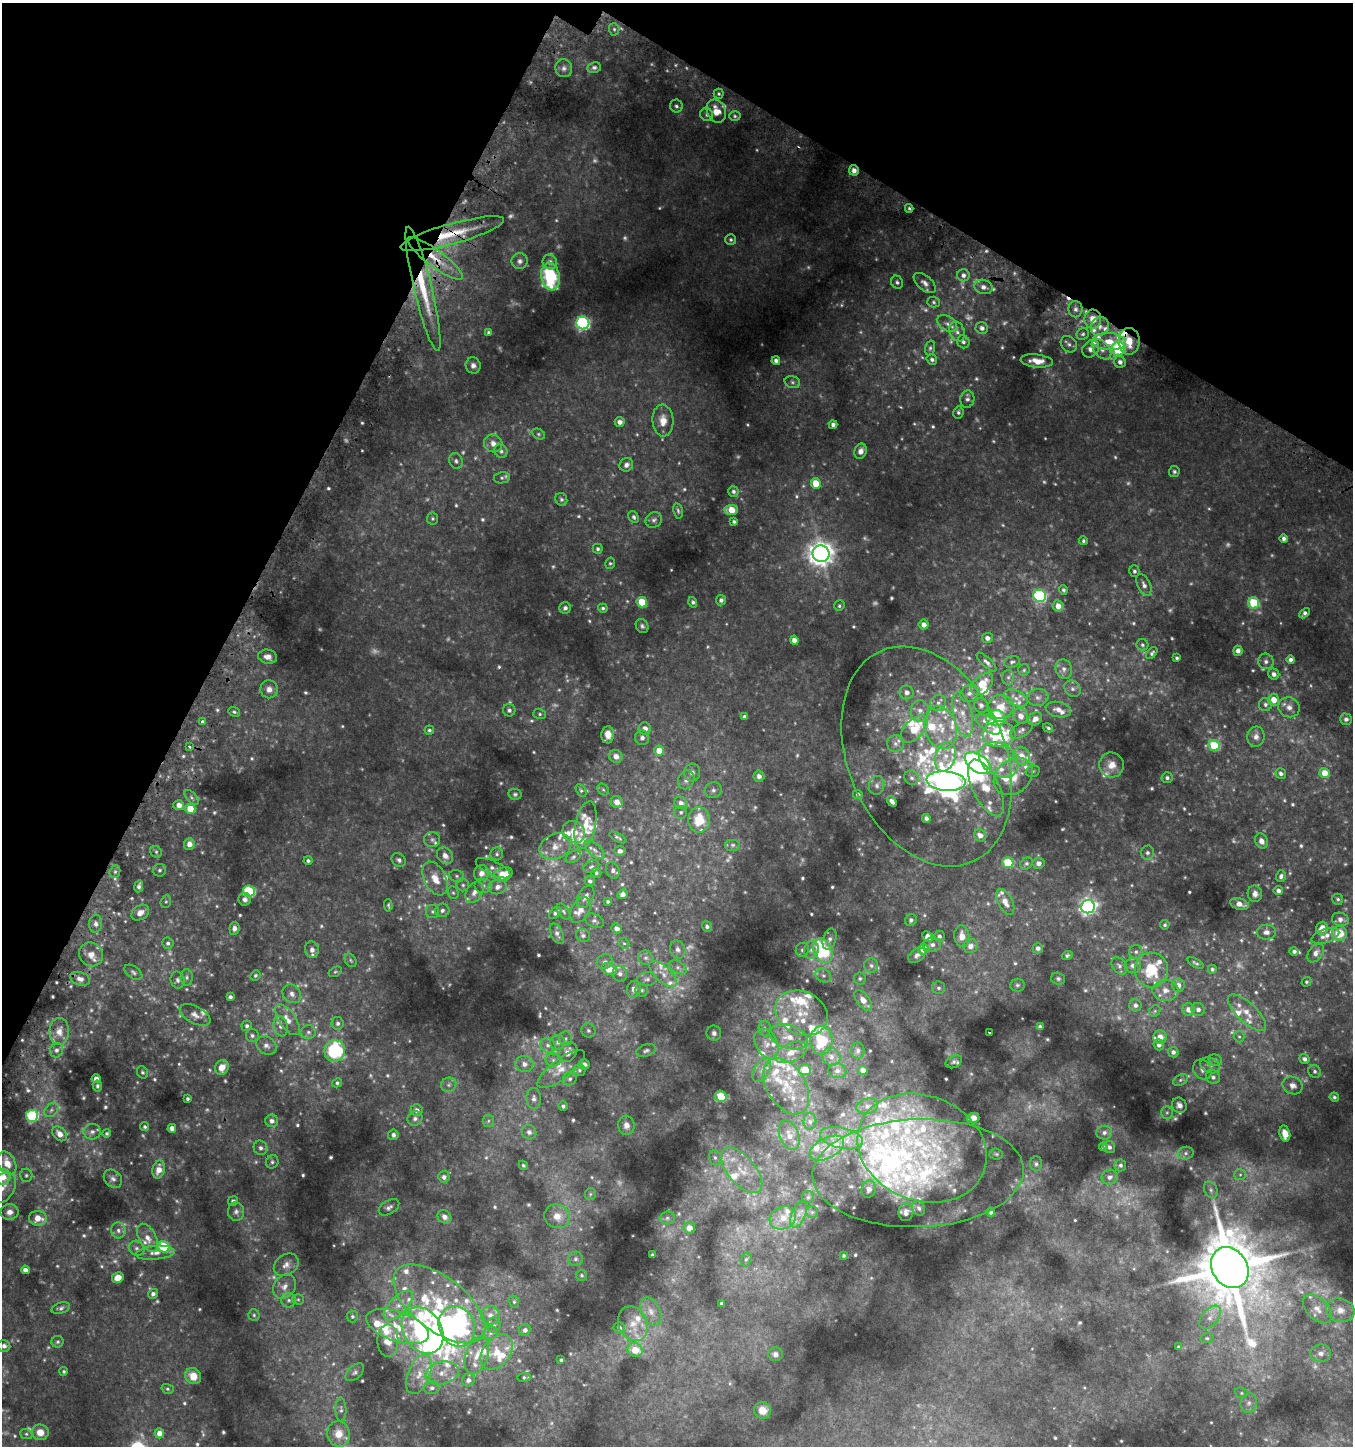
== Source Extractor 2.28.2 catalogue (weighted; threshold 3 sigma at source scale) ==
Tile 2 of 4 x 4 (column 2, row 1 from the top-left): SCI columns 1605-2955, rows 4381-5824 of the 5980 x 5884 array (HDU 1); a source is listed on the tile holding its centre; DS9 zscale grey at full resolution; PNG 1355 x 1448 px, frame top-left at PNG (2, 3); each listed source drawn as its Kron ellipse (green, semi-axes under 4 px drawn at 4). Shown black and unused: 24% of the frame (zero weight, under 2 of 3 exposures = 3% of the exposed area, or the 3 px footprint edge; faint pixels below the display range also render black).
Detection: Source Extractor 2.28.2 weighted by HDU 2 'WHT'; one run over the whole footprint, this tile lists its part. Background 0.0934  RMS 0.011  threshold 0.048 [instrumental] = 3 sigma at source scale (4.5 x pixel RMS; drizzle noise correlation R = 1.50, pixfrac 1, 0.0396/0.0396 arcsec/px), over >= 5 px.
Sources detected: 972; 167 too faint to see at this stretch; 11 inside a brighter object's white glare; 2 cosmic-ray / hot-pixel residue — neither listed nor drawn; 125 inside a brighter listed object's ellipse — not listed separately; of the other 667, all 500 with FLUX_AUTO >= 1.72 (the completeness limit of this list) listed and drawn (167 fainter detections not listed), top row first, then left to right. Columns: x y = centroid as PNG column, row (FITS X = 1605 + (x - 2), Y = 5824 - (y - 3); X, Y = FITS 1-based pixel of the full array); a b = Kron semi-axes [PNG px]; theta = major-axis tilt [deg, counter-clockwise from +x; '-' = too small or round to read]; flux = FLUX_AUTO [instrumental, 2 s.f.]
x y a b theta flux
614 29 6 5 - 2.1
564 68 9 8 - 4.8
594 68 7 5 12 2.6
719 94 5 5 - 1.8
676 106 6 6 - 2.9
716 111 12 9 -63 16
707 115 7 6 - 2.7
735 116 6 5 - 1.9
854 170 5 5 - 6.1
909 208 4 3 - 1.9
452 234 53 10 15 40
731 240 5 5 - 2.3
435 258 34 8 -36 28
520 261 8 8 - 4.1
550 262 7 7 - 5.3
963 275 6 6 - 4.2
550 276 14 9 -79 90
897 282 7 5 -58 2.6
925 283 13 7 -41 6.5
983 287 9 7 -19 6
423 289 64 9 -76 52
934 302 6 5 - 2.4
1075 309 8 7 - 4.4
1093 319 9 8 - 14
583 323 6 6 - 230
947 323 11 7 -33 5.6
1100 326 10 8 57 7
982 328 6 6 - 4.7
957 332 10 7 -69 5.7
489 333 4 4 - 2.5
1083 334 6 5 - 2.4
1109 341 17 8 -3 16
1129 341 13 10 -89 20
963 342 6 6 - 3
1069 344 9 7 -48 4
930 348 7 4 75 2.1
1091 349 9 7 48 5.8
1101 349 12 7 -48 7.2
1118 349 7 6 - 83
932 359 6 5 - 2.9
776 361 4 4 - 3.7
1037 361 16 6 -6 13
1120 362 6 5 - 4.6
473 365 8 7 - 4.7
792 382 8 6 -16 2.6
967 399 9 7 80 3.6
958 412 6 5 - 2.5
663 420 16 10 -86 14
620 422 5 5 - 5.3
833 425 4 4 - 3.9
538 434 7 5 -27 1.9
493 443 9 8 - 8.4
501 451 7 6 - 3.2
860 451 8 6 68 6.8
456 461 8 6 -67 3.2
626 465 7 6 - 4.4
1174 472 5 5 - 2.1
502 478 8 5 9 2.6
816 483 5 5 - 26
733 491 5 5 - 2.7
561 499 7 5 -61 2.4
731 510 7 5 5 19
678 511 8 5 -79 2.1
634 517 6 4 -58 2.3
432 518 6 5 - 1.9
654 520 8 7 - 3.4
734 521 4 3 - 2.2
1284 538 4 4 - 3.8
1083 541 4 4 - 1.9
598 549 5 5 - 2.4
821 554 8 8 - 1100
610 563 6 4 75 1.7
1134 571 6 5 - 2.5
1144 585 12 6 -66 5.4
1063 590 5 4 - 2.2
1040 596 6 6 - 170
721 600 5 5 - 3.2
642 602 5 5 - 35
693 602 5 4 - 2.3
1254 603 6 5 - 64
839 606 5 5 - 2
1058 606 5 5 - 9.5
565 608 6 5 - 3
603 608 5 4 - 2.1
1304 613 6 4 46 3.5
924 625 5 5 - 7
642 626 7 6 - 2.8
987 638 5 5 - 5
794 640 4 4 - 6.9
1142 645 6 6 - 2.2
1238 651 5 5 - 5.3
1152 653 7 4 49 2.4
268 657 9 7 -11 7.3
1177 658 3 3 - 1.9
1291 660 4 4 - 4.6
1266 661 8 7 - 4.3
986 662 13 4 -43 3.8
1012 662 8 5 18 2.7
1064 669 10 8 -75 5.8
1024 670 6 5 - 2
1274 674 6 5 - 4.9
1008 677 7 6 - 3
982 684 13 8 46 18
269 689 9 8 - 7.5
1072 689 9 7 -45 4.4
907 692 7 7 - 5.2
969 693 9 8 - 5.3
1038 697 10 8 9 5.7
1016 698 12 7 -26 7.4
1274 700 6 5 - 14
938 703 8 7 - 4.6
1265 704 6 6 - 3.4
981 705 7 6 - 3.5
1001 707 13 12 - 20
1289 707 11 10 - 7.7
509 710 6 6 - 3
1058 710 13 7 -12 8.2
920 711 11 9 82 7.2
234 712 6 4 -26 2.1
540 714 6 5 - 2.1
963 714 22 9 -77 16
1020 716 8 7 - 9.2
745 717 4 4 - 3.9
996 718 9 8 - 60
1035 719 7 6 - 7.4
1346 719 6 5 - 2.9
202 721 3 3 - 3.5
989 724 14 7 -35 10
941 728 22 16 -74 30
1048 728 5 3 - 2
645 729 6 6 - 7.4
914 729 17 9 45 33
429 730 5 4 - 2.2
1021 730 12 6 31 4.3
999 734 16 13 4 82
608 735 8 6 87 9.8
1256 736 10 8 79 6.4
642 738 7 7 - 4.5
895 743 8 8 - 5
1214 746 6 5 - 62
189 747 3 2 - 2.1
659 751 5 5 - 15
616 756 7 6 - 7.3
927 756 115 78 -66 290
1021 756 9 8 - 12
945 757 15 10 71 15
999 760 21 16 -35 28
978 763 15 8 -34 310
1111 765 12 12 - 12
1033 771 7 5 15 2.1
692 773 9 8 - 4.7
1325 773 5 5 - 14
1281 774 5 5 - 3.6
759 776 6 5 - 5.4
1013 776 21 16 41 26
911 778 7 6 - 3.2
1167 778 5 5 - 2.6
686 780 9 8 - 4.9
946 781 20 9 -5 160
877 785 9 7 81 4.9
986 788 31 13 -64 26
603 789 6 5 - 1.9
713 790 8 8 - 3.6
581 791 7 5 -62 2
515 794 6 5 - 2.3
858 794 5 4 - 3.3
192 797 9 5 -49 2.6
892 801 6 4 -52 4.2
617 802 6 6 - 8.5
681 803 7 6 - 6
179 805 5 5 - 8.5
190 809 5 5 - 23
681 812 6 6 - 2.7
926 818 4 4 - 3.6
699 820 12 11 - 29
586 825 24 10 78 20
574 832 12 10 -39 12
980 835 6 5 - 6.6
618 838 9 3 -29 2
432 840 8 7 - 3.4
1261 841 7 6 - 6.6
189 844 6 5 - 7.3
733 845 8 6 0 3.2
555 846 16 12 25 13
595 850 12 6 -42 4.5
620 851 5 5 - 4.4
156 852 6 5 - 2.2
1147 853 7 6 - 3.6
497 854 6 6 - 2.8
445 856 9 7 -56 8.4
573 857 8 5 31 2.6
399 860 8 6 -42 3.1
308 861 4 4 - 2.4
1008 863 5 5 - 59
1026 863 7 5 43 2
1038 863 6 5 - 4.1
591 867 8 6 30 2.6
493 868 19 7 -25 6.6
160 870 6 6 - 2.6
613 870 8 6 -65 3.9
115 872 6 5 - 2.2
482 873 8 7 - 7.7
596 873 5 5 - 2.3
503 874 10 6 17 22
457 876 7 6 - 2.6
1281 876 6 5 - 2.9
435 879 18 11 -64 17
590 881 5 5 - 2.3
463 885 6 6 - 2.4
139 886 6 4 81 3
483 886 9 7 0 4.1
498 887 9 7 14 6.5
249 891 6 5 - 110
1278 891 5 4 - 4.5
474 892 11 8 58 7.4
453 893 6 5 - 2
623 894 5 4 - 4.2
1255 894 8 7 - 5.7
586 897 12 7 61 5.8
245 899 6 6 - 4
1338 899 5 5 - 2
608 901 3 3 - 1.8
166 902 6 5 - 1.8
1005 902 14 7 -62 9.3
1239 904 9 5 -17 8.4
388 905 6 3 -86 1.7
1088 907 7 7 - 400
442 910 7 6 - 4
580 910 14 8 63 8.8
564 911 9 5 -55 2.4
432 912 6 6 - 2.8
140 913 9 7 32 7.6
555 913 7 5 42 2.8
1340 919 8 6 -16 4.9
911 920 6 5 - 3.1
594 921 10 6 -27 3.1
96 924 9 6 86 4.2
1165 925 5 4 - 2
707 926 5 5 - 2.9
234 928 6 5 - 4.3
616 928 5 5 - 4.1
1322 928 6 5 - 9.2
1266 932 9 7 2 6.5
1339 933 7 7 - 25
557 934 11 6 -64 4.5
583 935 7 6 - 2.6
939 936 6 5 - 3.1
962 936 11 7 -86 11
1325 936 14 7 19 7.3
928 937 6 4 -44 7.1
830 939 11 6 72 4.4
168 943 5 5 - 2.6
624 943 6 5 - 1.8
932 945 9 7 11 5.5
970 946 7 7 - 7.1
1038 948 5 5 - 4.3
678 949 9 7 -69 4.4
923 949 5 5 - 18
312 950 8 7 - 6.7
802 950 7 6 - 2.9
811 950 9 7 79 4.7
823 951 13 9 -64 94
1294 951 4 4 - 3.3
1136 952 7 6 - 3.3
1316 953 10 7 53 6.4
91 954 12 11 - 9.8
917 955 9 6 36 4.6
1067 955 5 4 - 2.1
646 958 7 7 - 3.3
351 960 7 5 -56 1.9
605 962 8 7 - 3.6
1195 963 9 4 -27 2.2
1133 965 8 7 - 5.3
871 966 7 7 - 3.2
1119 966 9 7 -52 3.5
678 967 9 5 -32 3.8
609 969 7 6 - 17
1212 969 4 4 - 2.3
1151 970 17 16 - 42
133 972 10 6 -35 3.1
335 972 7 4 28 1.7
620 974 8 7 - 5.1
663 974 17 8 -43 9.5
255 975 5 4 - 1.8
823 976 8 6 -34 3.5
187 977 8 6 -89 3.1
860 978 6 6 - 2.3
80 979 10 6 -19 6.5
647 979 10 6 1 4
1058 979 7 6 - 2.4
177 980 8 7 - 3.8
1306 982 5 4 - 1.8
1017 985 7 6 - 2.5
1178 985 7 6 - 6.3
939 988 6 6 - 2.5
634 989 8 7 - 6.6
642 990 6 6 - 2.3
1165 990 13 10 0 9.7
292 994 10 8 -49 5.6
230 997 4 4 - 2.9
863 1000 12 6 -52 12
1135 1005 6 6 - 4
1188 1009 6 6 - 8.2
1198 1009 6 6 - 4.7
1155 1011 6 5 - 1.8
801 1013 27 21 -25 37
1247 1013 24 9 -44 14
195 1015 17 8 -28 7.5
287 1020 18 8 -55 11
338 1023 6 6 - 3.1
247 1026 5 5 - 2.8
281 1026 10 7 -78 6
1040 1027 4 4 - 3.6
765 1028 8 6 -87 3
59 1031 13 10 89 10
588 1031 7 6 - 3
308 1032 8 7 - 3.3
714 1033 7 7 - 3.7
990 1033 3 3 - 11
252 1035 6 6 - 2.8
1239 1036 6 5 - 2
789 1037 20 11 -18 18
1160 1037 7 6 - 12
566 1039 7 6 - 2.8
821 1040 14 11 87 51
558 1042 7 7 - 4.2
766 1044 16 11 -62 12
266 1045 11 8 -34 5.4
548 1045 8 7 - 4.5
1159 1045 6 5 - 5
56 1050 7 6 - 3.6
335 1051 11 10 - 91
646 1051 10 6 18 3.2
858 1051 8 6 86 3.9
568 1052 11 8 49 10
791 1052 17 9 23 15
1173 1052 5 5 - 4
831 1057 9 8 - 7.1
1304 1059 5 4 - 3.1
553 1060 8 6 0 3.7
1215 1060 7 5 -16 2.7
954 1062 8 6 25 3.2
524 1064 9 8 - 6.5
584 1064 5 5 - 3.8
1210 1065 10 7 -24 5
222 1067 8 6 63 13
561 1069 28 10 37 15
579 1070 6 6 - 2.4
762 1070 13 7 60 7.7
805 1070 6 5 - 23
863 1070 4 4 - 8.5
1202 1070 10 8 -58 5.8
837 1071 9 7 -5 5
1315 1071 6 6 - 2.8
142 1072 6 5 - 2.1
1213 1077 7 6 - 4
96 1079 4 4 - 6.4
570 1079 7 6 - 3.2
1180 1080 8 5 27 2.5
337 1083 5 4 - 2
449 1085 8 7 - 3.7
1293 1085 10 8 -24 5.8
97 1086 5 4 - 2.4
786 1086 31 19 -58 38
721 1096 6 5 - 24
1334 1097 5 4 - 2.1
534 1098 10 7 -85 4.9
187 1099 3 3 - 2.1
1179 1105 8 7 - 5.4
563 1106 4 4 - 2.6
867 1106 11 7 16 5.2
51 1110 8 6 48 3.3
417 1110 6 6 - 5.5
1167 1113 6 5 - 2.5
32 1116 6 6 - 100
415 1118 8 7 - 3.7
973 1118 6 5 - 8.1
272 1121 6 6 - 4.7
488 1121 6 5 - 2.2
810 1121 8 6 -89 3.4
626 1125 9 8 - 7.4
145 1127 4 4 - 2.1
172 1128 4 4 - 7
92 1132 8 7 - 4.6
529 1132 7 7 - 4.5
107 1133 4 4 - 1.9
1104 1133 8 7 - 4.3
60 1134 8 6 -46 8.5
1285 1134 8 5 -78 9.6
393 1135 5 5 - 3.7
789 1135 15 9 -69 12
842 1138 22 10 -13 16
1103 1147 4 4 - 2.3
1109 1147 6 5 - 2.9
261 1148 7 6 - 3.7
827 1148 18 10 27 14
922 1148 66 52 -22 200
1186 1153 8 6 15 3.2
996 1154 7 5 -3 1.8
715 1158 7 6 - 2.8
272 1162 7 6 - 2.4
7 1163 12 8 -62 16
1036 1164 7 6 - 2.7
523 1165 5 4 - 1.8
1120 1165 6 6 - 2.9
159 1170 9 6 76 11
742 1170 27 13 -50 25
918 1173 105 54 2 230
26 1175 6 6 - 2.3
1240 1175 6 5 - 2.3
2 1177 8 7 - 16
444 1177 6 5 - 3.9
1110 1177 8 7 - 5.1
113 1179 10 8 -45 4.8
2 1188 17 12 54 13
869 1189 8 7 - 4.3
1211 1190 9 6 -62 3
590 1194 6 5 - 1.8
808 1197 6 6 - 2.2
233 1201 5 5 - 2.3
389 1207 11 6 30 3.9
919 1208 8 6 -64 3.4
9 1212 9 8 - 7.5
236 1212 9 8 - 4.2
812 1212 6 6 - 2.1
906 1212 9 7 85 6.1
991 1212 4 4 - 2.6
799 1214 14 7 67 7.4
557 1216 13 11 -24 14
444 1217 7 6 - 4.6
38 1218 9 7 -2 13
667 1218 7 6 - 2.8
783 1218 13 11 26 14
689 1228 5 5 - 11
118 1230 8 7 - 4.2
147 1238 15 8 -61 10
164 1247 6 5 - 58
137 1248 8 7 - 3.6
155 1253 19 7 5 8.7
653 1255 3 3 - 2
844 1255 4 3 - 1.8
575 1259 7 7 - 3.3
746 1259 7 5 72 2
286 1265 13 10 36 8.2
1230 1268 22 17 -57 8900
25 1270 4 4 - 5.6
582 1275 5 5 - 1.9
118 1278 6 5 - 13
284 1287 13 10 51 9.4
153 1294 5 4 - 3.8
298 1299 5 5 - 1.8
289 1300 7 7 - 3.7
514 1302 6 5 - 1.9
722 1303 3 3 - 2.3
439 1304 54 26 -38 100
398 1305 19 9 46 14
61 1308 9 5 19 2.9
1317 1309 17 10 -44 11
1340 1310 14 11 -17 11
651 1311 15 9 -65 9.8
254 1315 5 5 - 2
491 1315 9 9 - 8.7
352 1316 6 5 - 2.4
1210 1317 13 8 50 8.3
633 1324 18 14 -67 18
494 1325 7 6 - 3.6
457 1326 21 17 -64 140
398 1327 33 14 -19 37
619 1328 6 5 - 3.1
422 1330 25 19 -57 260
525 1330 6 5 - 4.2
490 1333 8 6 20 3.4
1207 1338 6 4 -1 1.8
388 1341 16 10 -90 18
58 1342 6 6 - 2.1
4 1346 6 6 - 3.9
1178 1347 3 3 - 1.8
635 1350 7 6 - 21
497 1352 19 13 53 23
1321 1353 10 8 7 5.6
775 1354 7 6 - 3.9
477 1355 19 11 73 16
561 1360 3 3 - 1.8
64 1371 4 4 - 1.8
355 1372 11 6 41 3.7
442 1373 17 11 12 15
419 1374 21 11 68 19
193 1376 8 7 - 15
524 1377 7 4 7 1.9
468 1380 7 6 - 4.5
432 1388 8 6 12 3.5
168 1389 6 4 -17 1.9
1241 1393 6 5 - 1.8
1249 1403 10 8 74 5.5
341 1410 12 5 -88 3.4
763 1410 8 8 - 12
40 1432 8 8 - 12
159 1433 5 5 - 8.5
26 1434 6 5 - 1.9
339 1434 13 11 -77 18
Overlapping masked pixels (flux is a lower limit): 8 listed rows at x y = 854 170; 452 234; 435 258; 423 289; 1093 319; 1129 341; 1118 349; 56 1050
Isophote crosses this tile's border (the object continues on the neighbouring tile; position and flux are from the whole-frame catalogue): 4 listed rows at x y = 7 1163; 2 1177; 2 1188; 4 1346